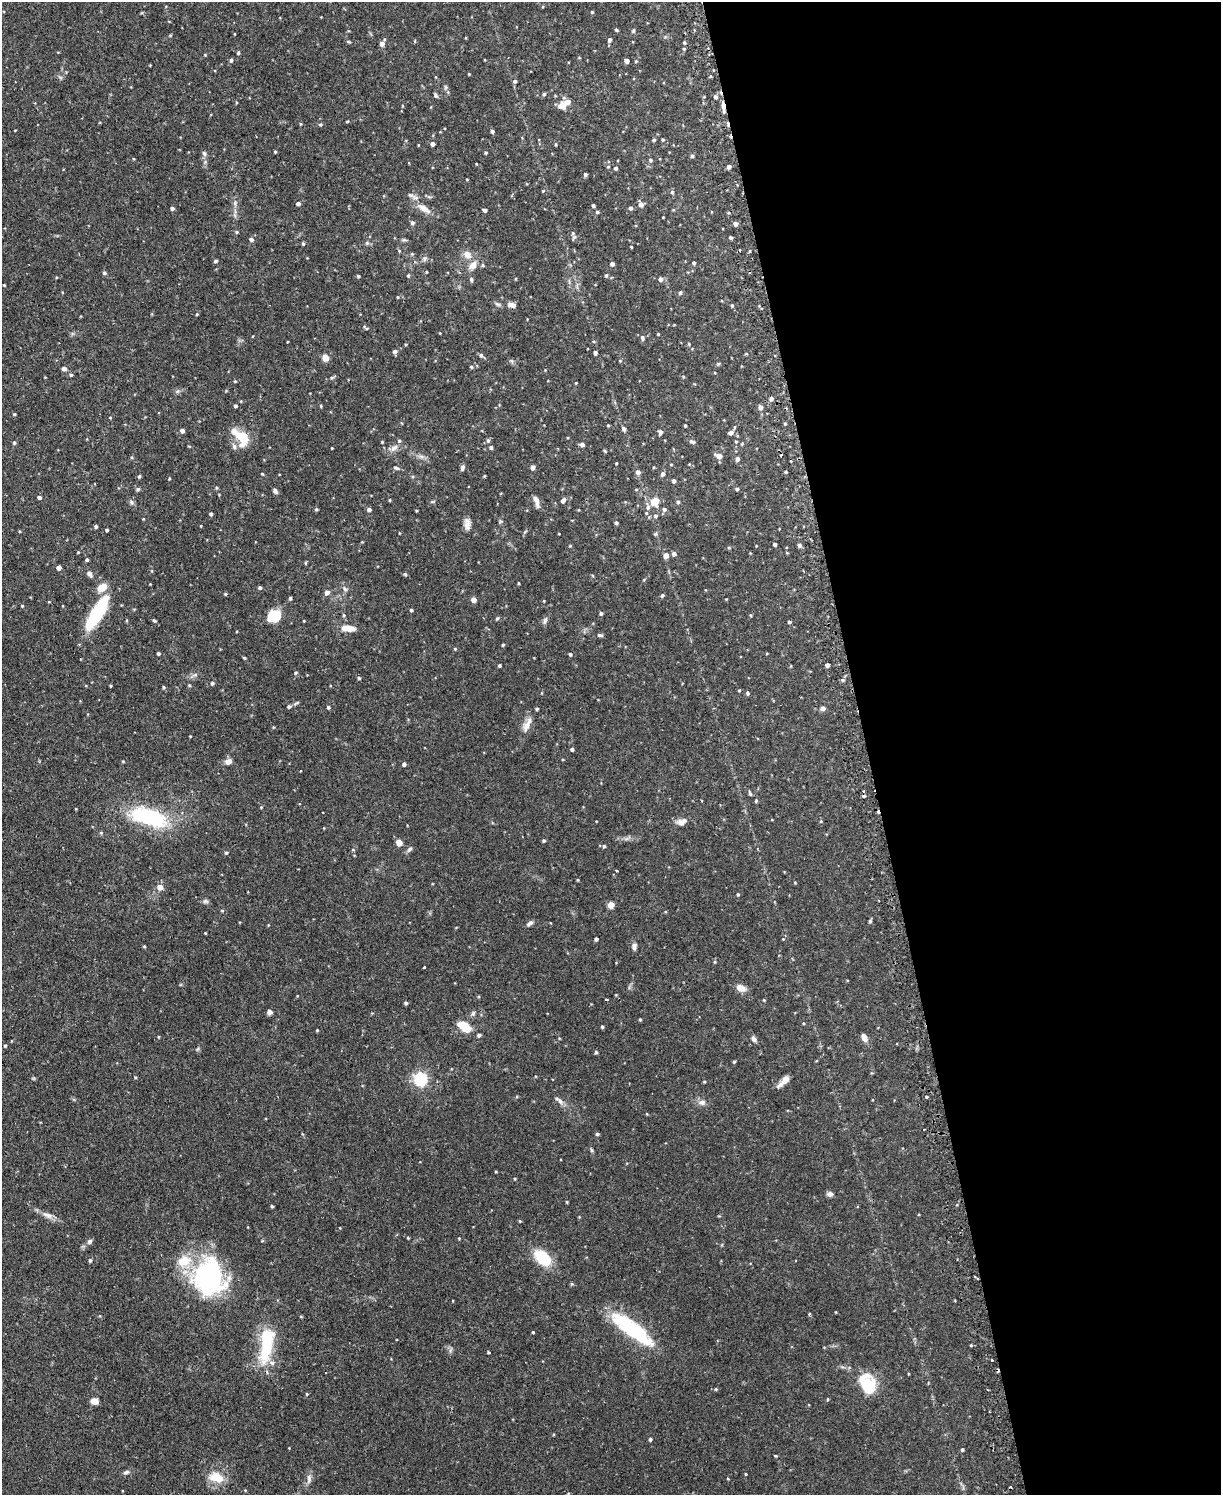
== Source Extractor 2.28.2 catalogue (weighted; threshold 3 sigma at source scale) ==
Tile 8 of 4 x 3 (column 4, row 2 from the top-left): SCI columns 3689-4907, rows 1652-3144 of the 4939 x 4911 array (HDU 1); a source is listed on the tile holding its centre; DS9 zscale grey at full resolution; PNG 1223 x 1497 px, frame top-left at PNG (2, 2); no overlay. Shown black and unused: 29% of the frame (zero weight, under 2 of 3 exposures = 4% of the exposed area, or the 3 px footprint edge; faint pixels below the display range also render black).
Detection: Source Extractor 2.28.2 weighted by HDU 2 'WHT'; one run over the whole footprint, this tile lists its part. Background 0.0811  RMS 0.0052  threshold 0.0233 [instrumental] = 3 sigma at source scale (4.5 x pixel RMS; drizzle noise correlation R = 1.50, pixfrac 1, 0.05/0.05 arcsec/px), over >= 5 px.
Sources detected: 337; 1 inside a brighter object's white glare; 8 cosmic-ray / hot-pixel residue — not listed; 13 inside a brighter listed object's ellipse — not listed separately; the other 315 listed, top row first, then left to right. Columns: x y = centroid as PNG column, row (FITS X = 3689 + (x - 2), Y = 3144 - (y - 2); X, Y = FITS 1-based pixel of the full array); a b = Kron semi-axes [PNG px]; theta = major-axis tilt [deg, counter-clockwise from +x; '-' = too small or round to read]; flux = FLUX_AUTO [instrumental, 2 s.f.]
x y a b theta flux
592 12 4 3 - 0.5
616 30 4 3 - 0.7
633 31 6 4 75 0.66
609 40 6 5 - 1
348 42 6 3 -9 0.53
684 43 4 3 - 0.7
382 44 5 4 - 2.8
684 49 4 4 - 0.62
238 53 5 4 - 0.57
205 55 4 3 - 0.4
709 55 4 2 - 0.47
231 60 5 4 - 0.88
627 61 4 4 - 2.2
636 61 4 3 - 0.44
150 65 2 2 - 0.33
469 74 4 3 - 0.39
60 77 7 4 -19 0.78
515 81 5 4 - 1.1
446 87 6 5 - 0.76
544 94 4 4 - 0.91
436 95 5 4 - 1
715 97 5 4 - 1.4
567 102 14 7 15 4.2
402 106 4 3 - 0.42
723 106 13 4 -84 2.9
347 121 3 3 - 0.51
300 124 4 3 - 0.44
320 124 5 4 - 0.67
492 131 4 4 - 1.1
654 140 4 3 - 0.72
663 140 4 4 - 0.5
432 144 4 4 - 1.8
556 144 5 3 - 0.47
275 152 4 3 - 0.51
204 153 8 6 -60 1.2
486 153 3 3 - 0.6
692 156 4 4 - 0.9
650 160 5 5 - 0.84
608 167 4 4 - 0.49
729 167 4 4 - 1.6
616 168 4 4 - 1
585 174 4 4 - 0.89
467 179 3 3 - 0.37
543 191 4 4 - 0.47
672 192 5 4 - 0.89
298 203 4 4 - 1.5
641 204 6 5 - 2.5
593 205 3 3 - 0.87
172 208 4 4 - 1.2
423 208 21 8 -34 5.4
630 208 5 4 - 0.98
485 210 4 3 - 1.3
597 212 4 4 - 0.79
412 223 5 5 - 1.1
735 224 4 4 - 2.3
237 232 5 4 - 0.67
574 237 8 5 67 0.99
730 237 4 4 - 0.87
251 239 5 5 - 1.3
404 240 8 3 -12 0.76
367 243 6 5 - 0.85
303 244 4 4 - 0.58
631 247 3 2 - 0.42
740 250 3 2 - 0.7
399 251 4 4 - 0.52
467 254 12 9 -43 3.8
425 258 8 5 59 1
216 261 4 3 - 1.1
694 263 4 3 - 1
612 264 4 4 - 1.9
473 265 13 9 45 3.8
426 272 3 2 - 0.4
104 273 5 4 - 0.95
408 275 4 3 - 0.63
606 275 5 4 - 0.87
358 276 4 3 - 0.6
471 279 6 4 -66 0.89
660 279 5 5 - 1.7
4 285 3 3 - 0.42
680 293 5 4 - 0.88
398 297 4 3 - 0.39
497 304 9 4 -26 1.1
512 305 10 6 -19 2.6
732 305 4 3 - 0.71
197 314 3 3 - 0.44
366 328 8 3 -37 0.75
440 333 3 2 - 0.33
642 338 6 5 - 1.2
406 344 3 3 - 0.47
689 344 4 4 - 0.46
395 351 5 4 - 1.6
595 353 4 4 - 1.6
746 354 5 3 - 0.46
481 355 6 5 - 1.1
325 357 5 4 - 9.6
620 361 5 3 - 0.43
718 364 5 4 - 0.59
471 367 4 3 - 0.59
64 369 5 4 - 1.7
545 370 3 3 - 0.31
71 375 5 5 - 0.8
683 377 4 4 - 0.48
332 378 6 5 - 0.83
235 381 5 3 - 0.42
576 383 4 3 - 0.37
771 399 5 5 - 1.5
235 406 4 3 - 1.1
321 406 4 3 - 0.46
760 407 5 4 - 2.5
14 414 4 3 - 0.55
110 418 4 3 - 0.38
608 425 3 3 - 0.48
685 425 3 3 - 0.54
735 427 5 3 - 0.44
624 429 5 4 - 1.3
182 431 4 4 - 1.9
660 432 5 4 - 1.8
731 433 5 5 - 1.8
243 437 19 11 -40 11
488 440 6 5 - 0.9
382 442 3 3 - 0.44
692 442 8 4 -19 1.2
736 442 4 4 - 0.44
14 443 5 4 - 0.74
582 444 4 4 - 2.2
234 446 8 6 -59 1.7
491 447 4 4 - 1.1
332 448 2 2 - 0.37
394 448 13 7 38 2.5
605 451 5 3 - 0.5
421 456 7 5 -1 1.3
719 456 8 5 -23 2.9
737 459 4 4 - 1.8
616 463 3 2 - 0.44
533 467 4 4 - 2.2
396 468 7 5 -25 1.1
462 468 7 4 75 1.2
638 472 5 5 - 2.2
262 474 4 3 - 0.44
663 474 5 4 - 1.6
139 476 5 4 - 0.7
169 479 3 2 - 0.44
674 481 4 4 - 1.3
216 488 4 4 - 0.56
138 489 5 5 - 0.76
636 489 4 4 - 0.49
737 489 4 3 - 0.74
275 491 7 4 -47 1.2
39 497 4 4 - 1.5
390 500 4 3 - 0.4
563 500 5 4 - 1.7
656 500 13 8 -80 4.1
536 501 15 5 -72 2.7
131 502 6 5 - 0.99
432 502 6 3 18 0.54
678 502 5 5 - 0.89
648 507 6 6 - 1.2
316 509 5 4 - 0.58
369 509 4 4 - 1.3
664 509 5 5 - 1.3
416 511 4 2 - 0.4
211 514 4 3 - 1
655 516 5 5 - 1.2
616 523 4 4 - 0.89
467 524 16 8 -86 2.8
96 526 4 4 - 0.97
107 530 4 3 - 1
19 531 4 3 - 0.4
655 534 5 4 - 0.67
775 544 3 3 - 1.1
799 545 5 4 - 1.2
729 548 4 4 - 0.56
78 552 3 3 - 0.37
674 554 5 5 - 1.7
666 555 5 4 - 3.5
87 560 4 4 - 0.94
305 563 5 3 - 0.5
58 568 4 4 - 3.3
89 574 8 5 -59 2
405 574 5 4 - 0.66
518 583 4 3 - 0.42
102 587 11 8 33 6
260 587 4 3 - 0.99
345 589 8 5 -49 1.2
327 593 6 5 - 1.8
225 594 4 3 - 0.67
662 595 4 4 - 0.82
290 598 4 4 - 0.81
473 600 4 4 - 3.9
544 601 3 3 - 0.38
22 606 4 3 - 0.41
411 610 3 3 - 0.76
97 613 35 10 59 38
601 613 4 4 - 0.93
344 615 5 4 - 0.64
751 615 5 3 - 0.46
274 616 14 11 27 13
497 618 6 4 3 0.6
154 620 6 4 -37 0.62
304 621 4 2 - 0.33
545 621 11 5 70 1.3
789 622 4 3 - 0.86
348 628 15 7 -6 6.3
600 635 7 4 -8 1
503 645 4 3 - 0.63
455 649 4 4 - 0.48
158 653 3 3 - 0.85
570 654 4 4 - 0.81
244 658 4 3 - 0.47
499 665 3 3 - 0.72
827 665 4 3 - 1.5
296 673 5 4 - 0.68
195 675 7 4 19 0.94
359 678 4 3 - 0.75
842 680 6 4 -89 0.8
212 683 5 4 - 0.88
189 685 4 3 - 0.45
111 686 3 3 - 0.48
163 687 4 4 - 0.62
739 690 3 3 - 0.89
747 693 5 4 - 0.86
289 707 5 4 - 0.85
328 707 4 3 - 0.97
823 708 6 5 - 1.7
537 709 3 3 - 0.74
527 725 17 8 68 4.1
273 727 5 3 - 0.38
572 749 4 3 - 1.1
123 761 3 3 - 0.47
228 761 9 7 25 2.3
404 764 4 4 - 1.4
750 794 6 4 -70 0.78
864 796 3 3 - 0.83
702 801 3 2 - 0.44
756 801 5 4 - 0.54
261 807 4 3 - 0.41
148 817 33 14 -16 51
821 821 5 3 - 0.46
682 822 14 8 14 3.2
544 840 4 4 - 0.68
399 843 5 5 - 4.3
604 846 5 4 - 0.76
409 849 9 5 45 1.1
353 850 5 3 - 0.45
226 853 4 4 - 0.62
616 870 3 2 - 0.42
577 880 5 3 - 0.44
160 887 6 5 - 3.9
738 894 4 3 - 0.53
205 901 8 6 -13 1.1
611 905 4 4 - 8.1
222 911 5 3 - 0.5
870 921 5 3 - 0.88
529 923 10 5 39 1.3
205 933 2 2 - 0.37
596 939 4 4 - 1.2
144 946 4 4 - 0.48
634 946 9 6 82 1.6
714 962 4 4 - 0.51
424 967 3 3 - 2.5
741 988 11 8 -19 3.7
607 999 4 2 - 0.45
764 1000 3 3 - 0.48
406 1003 4 4 - 0.96
270 1012 6 6 - 1.3
473 1013 7 5 63 0.99
640 1019 3 3 - 0.51
803 1023 4 3 - 0.47
463 1025 15 10 -7 6.1
602 1027 4 3 - 0.63
317 1030 3 3 - 0.44
479 1035 4 4 - 1.1
864 1037 8 5 -63 3.6
754 1039 7 6 - 1.7
5 1046 4 4 - 0.57
596 1052 4 3 - 0.77
734 1062 4 3 - 0.63
420 1079 6 6 - 86
784 1081 16 6 44 4
704 1082 3 3 - 0.46
926 1097 4 3 - 0.54
560 1101 12 6 -48 2
702 1102 11 7 0 2.2
597 1134 4 4 - 0.86
592 1150 6 4 -87 0.71
515 1179 4 3 - 0.41
830 1194 6 5 - 2.1
567 1202 3 3 - 0.41
272 1206 4 3 - 0.59
48 1215 17 6 -19 3.2
520 1221 4 4 - 0.43
340 1228 3 2 - 0.35
459 1238 4 3 - 0.39
90 1241 6 6 - 1.4
543 1258 15 10 -43 22
90 1260 5 4 - 0.8
206 1278 40 34 -55 70
809 1314 4 3 - 0.53
301 1317 5 3 - 0.38
632 1329 54 15 -37 39
533 1332 3 2 - 0.48
267 1343 49 15 81 26
489 1353 3 3 - 1.1
868 1387 21 18 -77 15
716 1389 5 4 - 0.63
307 1394 4 4 - 0.48
828 1399 4 3 - 0.43
94 1401 7 6 - 3.7
650 1439 4 3 - 0.94
962 1449 4 3 - 0.67
775 1456 4 3 - 0.47
126 1472 8 5 16 1.3
745 1474 4 2 - 0.41
217 1477 18 12 -21 9.5
309 1479 13 5 80 2.2
Overlapping masked pixels (flux is a lower limit): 2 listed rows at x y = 723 106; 632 1329